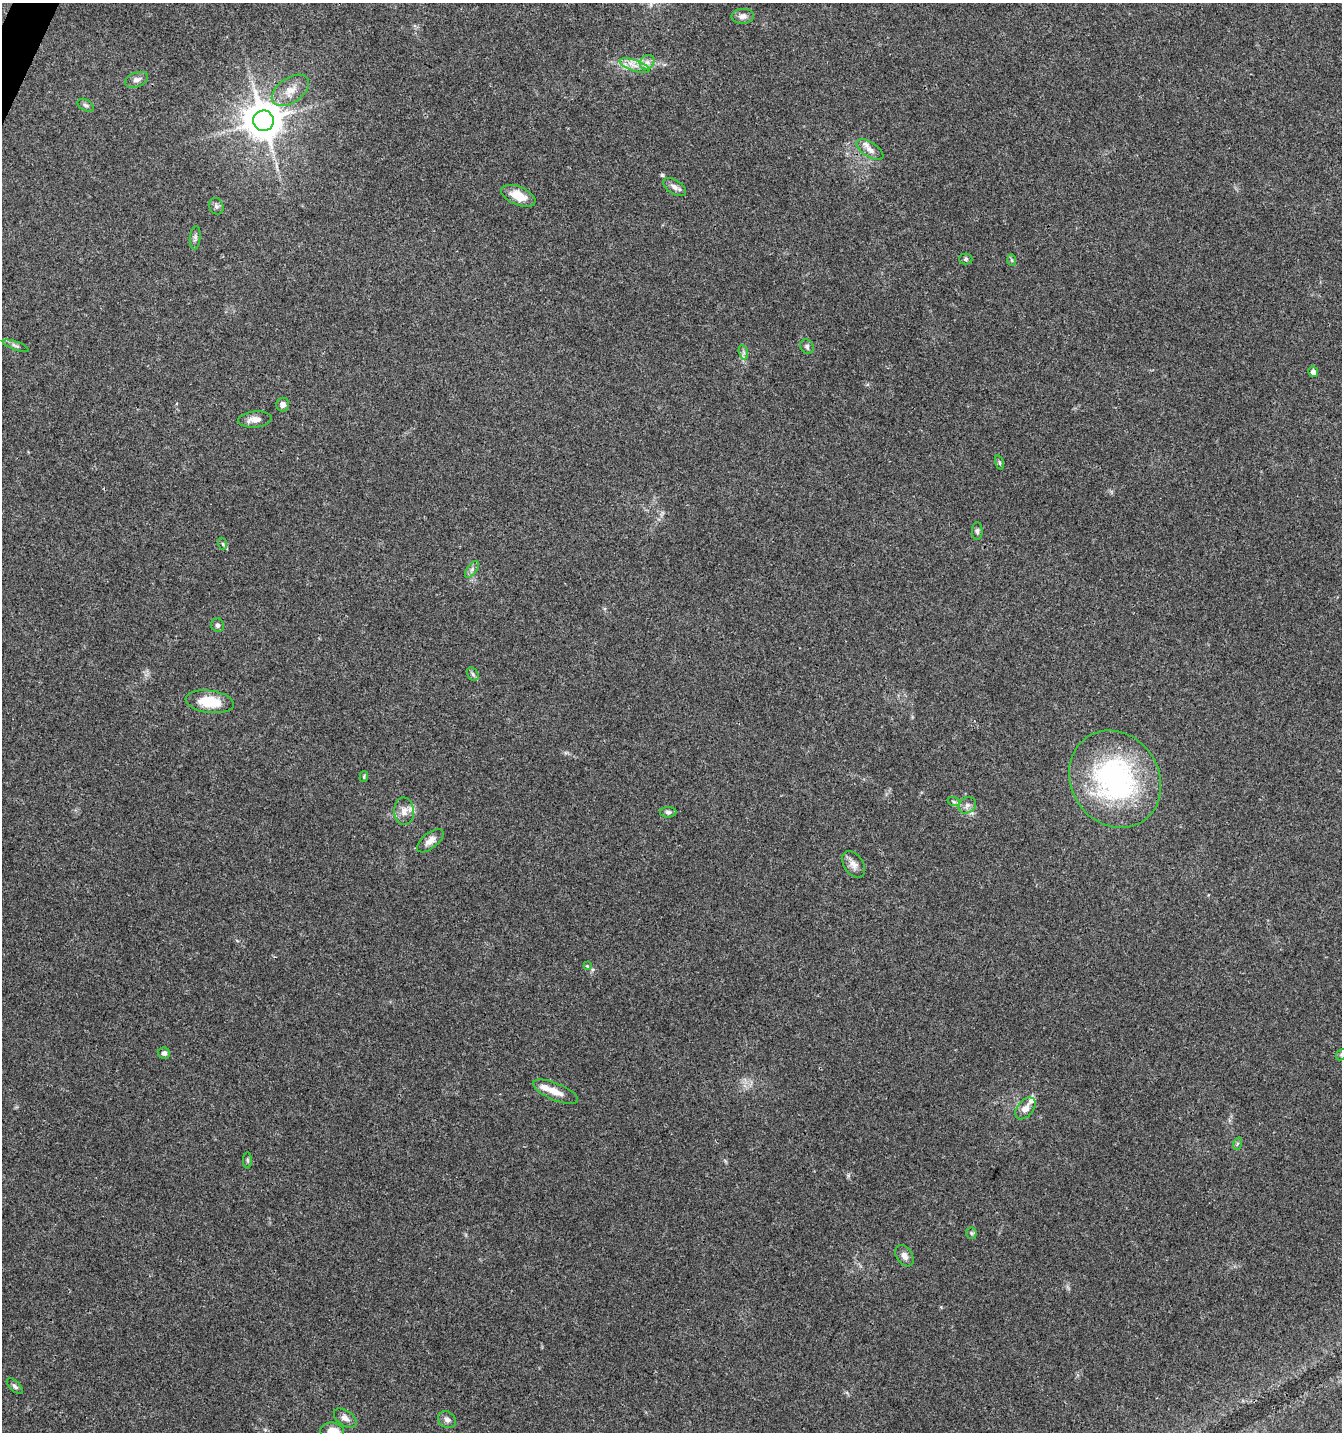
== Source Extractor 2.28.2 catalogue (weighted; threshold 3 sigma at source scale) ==
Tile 11 of 4 x 4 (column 3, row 3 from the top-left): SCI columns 2884-4223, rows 1438-2867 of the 5831 x 5728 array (HDU 1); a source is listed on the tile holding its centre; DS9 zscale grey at full resolution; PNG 1344 x 1434 px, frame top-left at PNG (2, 3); each listed source drawn as its Kron ellipse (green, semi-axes under 4 px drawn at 4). Shown black and unused: <1% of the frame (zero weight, under 3 of 4 exposures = <1% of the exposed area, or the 3 px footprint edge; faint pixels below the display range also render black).
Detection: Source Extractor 2.28.2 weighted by HDU 2 'WHT'; one run over the whole footprint, this tile lists its part. Background 0.0442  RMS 0.0035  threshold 0.0156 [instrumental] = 3 sigma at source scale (4.5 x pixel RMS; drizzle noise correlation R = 1.50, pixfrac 1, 0.0396/0.0396 arcsec/px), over >= 5 px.
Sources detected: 52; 4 inside a brighter listed object's ellipse — not listed separately; the other 48 listed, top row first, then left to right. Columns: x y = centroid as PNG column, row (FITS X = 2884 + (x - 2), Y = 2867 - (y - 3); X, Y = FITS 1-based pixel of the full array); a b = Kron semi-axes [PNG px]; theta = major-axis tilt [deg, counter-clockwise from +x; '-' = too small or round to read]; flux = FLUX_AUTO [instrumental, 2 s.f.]
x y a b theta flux
743 16 11 7 1 1.7
647 62 8 6 44 1.5
635 66 15 5 -18 2.8
137 80 12 7 19 1.8
290 90 21 12 35 5.3
86 105 9 5 -30 0.9
263 121 10 10 - 960
870 150 15 7 -33 2.2
674 187 13 7 -31 1.7
518 196 18 9 -23 6.2
216 206 8 7 - 1
195 238 12 5 84 0.99
966 259 6 5 - 0.59
1012 260 6 4 -88 0.46
16 346 14 3 -21 0.9
807 346 7 6 - 0.79
743 352 7 4 -71 0.79
1313 372 5 5 - 1.6
283 404 7 6 - 1.8
255 419 17 8 6 2.7
999 462 7 3 -71 0.56
977 531 9 5 -88 0.84
223 544 6 4 -71 0.51
472 569 10 5 55 1
217 625 7 6 - 0.81
473 674 7 5 -59 0.79
210 702 24 11 -7 10
364 777 5 4 - 0.43
1115 779 50 44 -57 69
954 802 6 4 -19 0.56
967 805 9 7 36 1.5
404 811 14 10 -86 2.9
668 812 8 5 0 0.86
430 841 16 7 39 2.5
854 864 15 9 -56 2.4
587 966 4 4 - 0.3
164 1053 6 5 - 1.2
1341 1055 6 4 46 0.6
555 1092 24 8 -22 3.9
1025 1108 12 8 51 2.8
1237 1144 6 4 71 0.56
247 1160 8 4 -89 0.54
971 1233 5 5 - 0.56
904 1256 12 8 -55 1.8
15 1386 10 5 -44 0.88
345 1418 13 7 -35 1.9
447 1420 9 7 -31 1.4
332 1431 12 9 -6 5.1
Isophote crosses this tile's border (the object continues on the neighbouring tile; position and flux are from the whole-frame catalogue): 2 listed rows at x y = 1341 1055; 332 1431